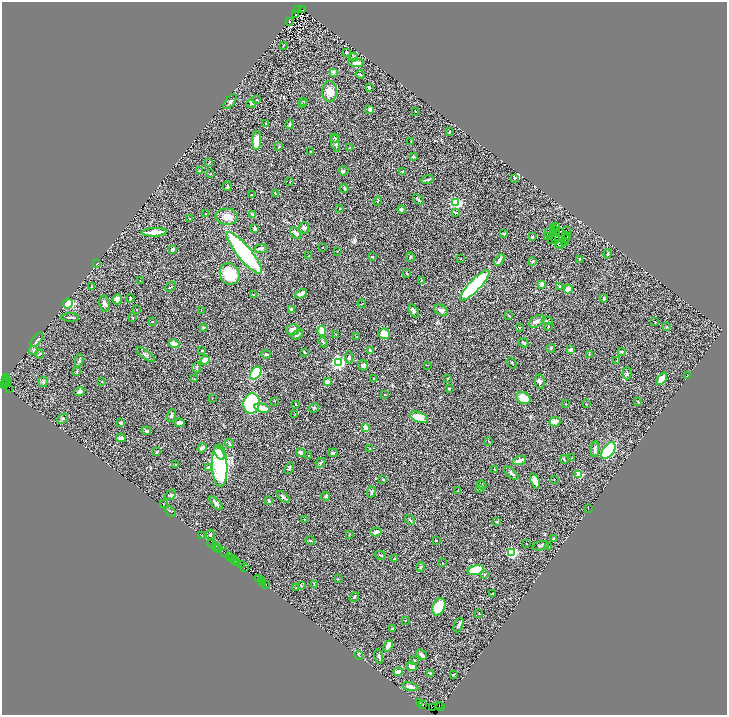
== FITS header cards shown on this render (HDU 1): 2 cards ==
NAXIS1  =                 1450
NAXIS2  =                 1425

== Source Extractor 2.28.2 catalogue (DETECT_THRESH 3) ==
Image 1450 x 1425 px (HDU 1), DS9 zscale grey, zoomed out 1/2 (1 PNG px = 2 x 2 image px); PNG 729 x 717 px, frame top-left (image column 2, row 1425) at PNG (2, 2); each listed source drawn as its Kron ellipse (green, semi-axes under 4 px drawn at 4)
Background 1.18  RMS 0.11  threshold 0.333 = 3 sigma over >= 5 px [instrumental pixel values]
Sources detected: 353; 61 cannot appear on this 1/2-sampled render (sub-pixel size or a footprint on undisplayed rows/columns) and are neither listed nor drawn; the other 292 listed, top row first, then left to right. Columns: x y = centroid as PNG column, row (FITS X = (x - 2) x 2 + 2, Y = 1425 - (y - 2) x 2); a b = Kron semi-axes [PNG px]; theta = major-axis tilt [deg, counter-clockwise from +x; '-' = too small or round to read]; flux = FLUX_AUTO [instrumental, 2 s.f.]
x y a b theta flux
297 10 3 2 - 200
303 10 2 1 - 370
296 14 2 2 - 7.6
289 21 3 2 - 18
283 46 3 2 - 12
346 52 3 2 - 17
354 57 4 3 - 22
356 63 8 4 -3 170
333 72 3 3 - 64
360 74 4 2 - 17
369 87 4 3 - 17
329 92 10 7 -89 220
256 100 3 2 - 11
303 101 3 2 - 10
230 102 9 4 50 49
251 104 4 3 - 33
302 104 2 2 - 9.9
370 109 3 3 - 57
416 112 2 2 - 9.9
266 124 3 2 - 9.6
290 124 5 3 - 31
449 132 3 2 - 11
335 138 5 3 - 19
257 141 9 4 87 410
411 141 2 1 - 6.3
336 143 9 3 -78 59
279 146 4 3 - 14
350 148 4 1 - 7.2
311 152 3 2 - 25
413 157 3 3 - 29
209 163 4 2 - 14
200 171 3 2 - 25
344 171 5 4 - 31
403 171 4 3 - 31
210 174 3 2 - 13
514 178 2 2 - 10
428 179 6 2 15 32
290 182 2 2 - 12
227 186 5 3 - 49
344 188 5 2 - 20
275 193 4 2 - 16
252 195 3 2 - 28
418 200 6 2 -43 31
378 201 5 2 - 14
455 203 4 3 - 1700
340 208 3 1 - 7
401 209 4 3 - 43
455 212 3 2 - 25
205 214 2 2 - 68
252 214 3 3 - 18
227 217 11 8 -3 170
190 218 2 2 - 8.7
556 226 2 1 - 20
255 228 3 3 - 53
304 228 5 5 - 48
554 229 2 1 - 11
555 230 2 1 - 8.5
567 231 3 1 - 2.4
154 232 12 3 3 300
548 232 2 1 - 18
553 232 3 2 - 19
561 232 2 1 - 11
296 233 7 4 -51 70
556 233 2 1 - 12
503 234 3 2 - 17
566 235 2 2 - 25
567 236 2 1 - 18
532 237 3 2 - 31
548 237 2 1 - 2.5
565 238 2 2 - 21
555 239 2 1 - 2.8
551 240 2 1 - 11
564 242 2 1 - 13
559 243 2 1 - 15
560 244 5 2 - 11
322 247 2 2 - 6.5
172 249 3 2 - 39
261 249 6 4 8 53
337 251 2 2 - 7.3
244 253 26 7 -50 2600
607 254 4 3 - 33
309 256 3 2 - 9.1
372 257 4 3 - 17
410 257 4 2 - 18
461 259 2 2 - 8.5
580 259 4 2 - 14
499 260 7 3 59 92
533 261 3 3 - 18
97 264 2 1 - 5.8
407 273 2 2 - 16
230 274 11 9 -66 780
421 280 3 2 - 16
140 281 3 2 - 7.3
542 284 2 2 - 130
475 285 20 5 46 1900
91 286 3 2 - 14
560 286 3 3 - 31
171 287 6 2 42 18
568 289 4 3 - 170
301 294 6 2 27 66
253 295 3 2 - 17
130 298 4 2 - 26
604 298 4 3 - 25
117 299 5 4 - 87
68 303 5 4 - 290
104 304 8 5 -81 60
362 304 4 1 - 9.2
137 310 2 2 - 19
201 310 2 1 - 7
292 310 3 3 - 78
441 310 8 5 -30 72
414 311 7 3 -61 43
509 315 2 2 - 11
70 317 9 2 -1 43
133 318 3 2 - 8.8
537 321 8 5 35 69
547 321 5 3 - 22
655 321 3 1 - 9
153 322 3 2 - 7
548 326 4 2 - 13
203 327 3 3 - 22
666 327 3 2 - 8.6
520 328 3 2 - 7.6
293 330 6 5 - 100
322 331 5 4 - 160
297 334 6 3 38 54
384 334 5 5 - 210
336 335 3 1 - 10
357 337 3 2 - 9.2
37 340 8 2 51 37
323 342 5 3 - 21
523 343 5 3 - 36
174 344 5 3 - 140
551 348 4 3 - 23
571 349 2 2 - 270
33 350 4 3 - 19
370 350 3 3 - 26
202 351 3 3 - 24
305 352 3 3 - 16
622 352 4 3 - 16
39 354 4 2 - 13
266 354 5 3 - 24
589 354 3 2 - 9.2
145 355 11 4 -35 59
349 357 6 3 -86 43
205 360 5 2 - 230
79 361 6 3 80 28
617 361 3 2 - 14
338 362 3 3 - 5300
512 363 6 2 -56 13
363 365 5 4 - 55
427 365 2 2 - 6.8
197 367 5 2 - 21
77 371 4 2 - 16
256 373 7 5 53 760
627 373 6 3 88 28
687 376 2 2 - 5.4
7 377 3 2 - 84
447 378 3 1 - 6.8
5 379 2 2 - 490
194 379 2 1 - 12
374 379 2 2 - 8.9
662 379 7 4 52 230
7 381 2 1 - 50
5 382 3 2 - 260
43 382 5 5 - 27
102 382 3 2 - 9.1
327 382 3 3 - 39
540 382 7 5 -83 57
4 384 3 1 - 96
9 389 3 2 - 250
449 389 3 3 - 27
80 392 5 3 - 55
385 395 2 1 - 7.9
212 398 3 1 - 7.8
523 398 7 5 -28 370
274 401 2 2 - 9.5
638 401 2 2 - 9.8
251 403 10 8 79 2100
296 404 3 2 - 13
566 404 3 2 - 8.2
586 404 2 2 - 7.4
262 408 8 3 -15 340
314 408 5 4 - 30
295 414 3 2 - 9.2
171 415 6 3 70 65
419 417 9 5 -21 260
62 419 6 3 43 27
555 422 6 4 11 97
121 423 2 2 - 89
179 423 5 3 - 54
366 428 4 2 - 150
146 431 5 3 - 36
121 438 5 4 - 65
489 442 3 2 - 15
230 443 5 3 - 26
202 448 5 3 - 74
370 448 3 2 - 12
595 449 8 4 85 57
608 450 9 5 53 1300
157 452 4 3 - 23
301 452 5 3 - 39
220 453 7 3 -57 160
333 453 5 4 - 43
308 456 4 1 - 10
571 458 2 2 - 7.7
564 459 4 2 - 15
519 460 7 3 19 130
320 463 5 3 - 23
175 464 2 2 - 10
220 466 21 7 -88 2400
209 467 3 2 - 120
289 468 6 3 60 22
494 469 3 1 - 7.9
511 473 8 3 -42 44
579 475 3 3 - 850
382 479 3 3 - 13
554 479 3 2 - 8
535 481 8 4 -66 140
482 485 5 3 - 21
479 488 3 2 - 11
458 490 3 2 - 7.2
371 492 6 3 70 32
170 495 6 3 39 29
283 497 7 3 -39 47
326 497 4 4 - 27
269 500 4 3 - 39
216 503 8 4 -48 50
163 504 2 1 - 5.8
588 508 2 1 - 4.3
171 512 6 2 -45 18
304 519 2 2 - 13
410 520 5 3 - 27
497 521 3 3 - 28
376 532 5 4 - 81
210 534 5 2 - 23
349 534 4 2 - 12
201 535 3 1 - 13
553 539 3 2 - 16
310 540 4 3 - 20
436 540 2 2 - 19
212 543 5 1 - 330
527 544 3 2 - 5.1
215 546 2 1 - 160
540 546 8 2 16 26
549 546 3 2 - 8
217 547 2 1 - 240
219 549 2 1 - 120
224 552 2 1 - 120
512 553 3 3 - 2200
380 555 5 2 - 16
229 557 2 1 - 230
232 558 2 1 - 39
395 558 3 3 - 14
235 560 3 1 - 48
237 562 3 1 - 320
443 563 2 1 - 5.3
241 565 3 1 - 120
420 567 4 2 - 14
244 568 2 1 - 88
476 570 8 5 13 520
485 574 3 3 - 14
258 579 3 1 - 150
338 579 3 2 - 7.1
261 581 2 1 - 80
263 582 2 1 - 89
265 584 3 1 - 50
314 585 4 2 - 13
301 586 3 2 - 10
296 588 2 1 - 8.5
493 594 3 2 - 18
354 597 5 3 - 16
439 607 9 6 66 460
479 614 3 2 - 8.8
406 620 2 2 - 7.3
459 625 7 3 66 52
393 629 3 3 - 14
388 646 6 3 64 190
421 654 6 3 -43 61
359 655 4 3 - 21
379 657 7 3 -76 34
414 660 3 3 - 19
412 666 5 4 - 120
398 672 4 3 - 170
430 673 2 2 - 69
453 675 3 2 - 15
410 687 8 3 -13 100
420 703 2 1 - 51
422 705 2 1 - 75
439 705 2 1 - 40
441 706 2 1 - 51
432 707 2 1 - 110
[61 sub-pixel or undisplayed-footprint detections neither listed nor drawn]